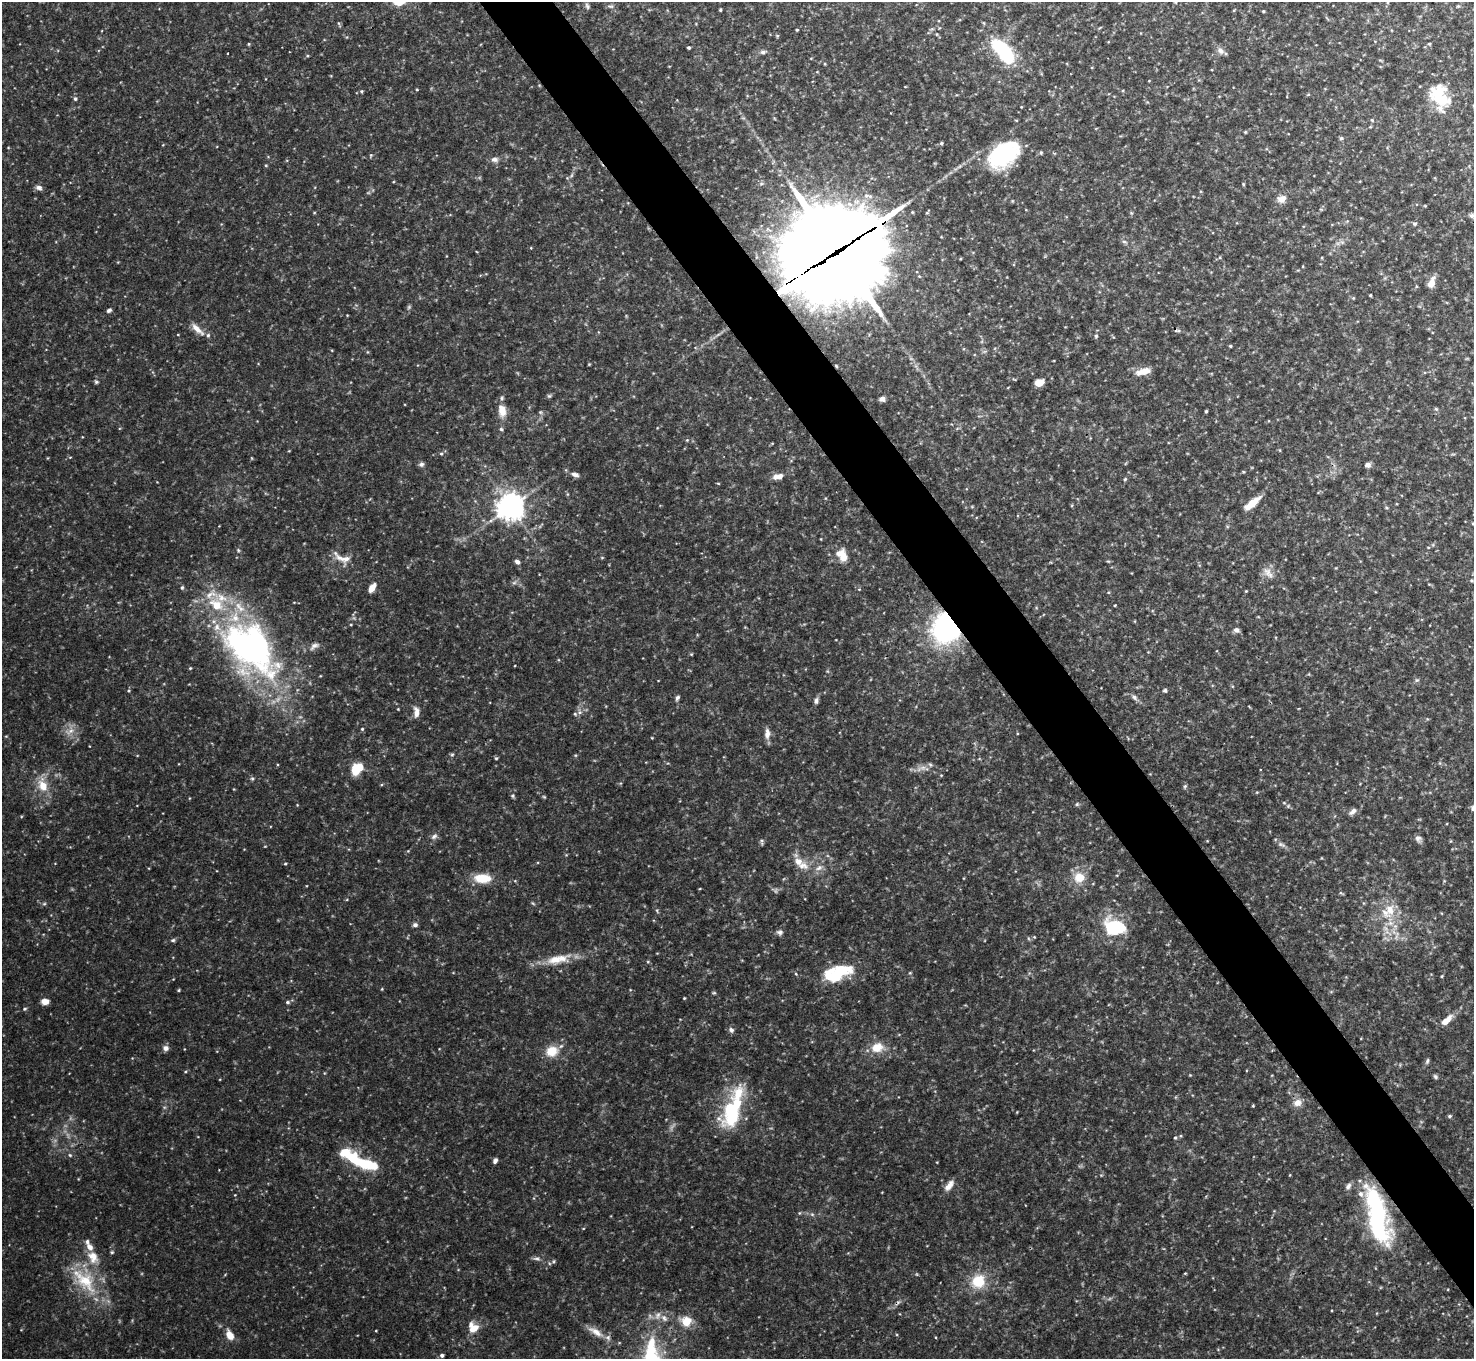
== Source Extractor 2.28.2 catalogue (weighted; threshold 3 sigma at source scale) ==
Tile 6 of 4 x 4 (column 2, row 2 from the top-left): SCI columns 1480-2951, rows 2883-4239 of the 5904 x 5905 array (HDU 1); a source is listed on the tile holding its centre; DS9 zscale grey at full resolution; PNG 1476 x 1361 px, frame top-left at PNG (2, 2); no overlay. Shown black and unused: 5% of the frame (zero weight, under 3 of 4 exposures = <1% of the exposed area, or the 3 px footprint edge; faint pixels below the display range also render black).
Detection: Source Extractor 2.28.2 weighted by HDU 2 'WHT'; one run over the whole footprint, this tile lists its part. Background 0.132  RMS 0.0051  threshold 0.0231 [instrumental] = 3 sigma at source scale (4.5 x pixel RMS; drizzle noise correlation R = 1.50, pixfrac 1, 0.05/0.05 arcsec/px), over >= 5 px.
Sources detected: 214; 6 too faint to see at this stretch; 4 inside a brighter object's white glare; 1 cosmic-ray / hot-pixel residue — not listed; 19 inside a brighter listed object's ellipse — not listed separately; the other 184 listed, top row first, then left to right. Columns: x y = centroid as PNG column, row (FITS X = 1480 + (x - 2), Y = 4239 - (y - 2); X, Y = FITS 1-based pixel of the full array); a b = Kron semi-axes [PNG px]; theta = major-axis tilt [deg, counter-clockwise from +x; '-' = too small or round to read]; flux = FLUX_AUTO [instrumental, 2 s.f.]
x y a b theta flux
1176 2 5 3 - 0.55
587 6 9 5 -65 1.2
610 6 9 5 5 1.3
1458 6 5 3 - 0.52
720 10 3 3 - 0.56
1263 11 3 2 - 0.53
338 23 6 4 -88 0.66
984 23 5 3 - 0.52
797 30 3 2 - 0.6
937 34 5 3 - 0.44
777 36 6 3 72 0.53
249 44 4 4 - 0.57
1429 44 4 4 - 0.52
689 47 3 3 - 0.85
1220 51 12 8 -49 2.5
763 52 10 5 11 1.5
1004 52 33 14 -50 39
825 64 4 3 - 0.44
417 89 4 3 - 0.46
361 91 5 5 - 0.7
75 99 6 5 - 1.1
1442 100 29 24 86 17
1372 120 5 5 - 0.71
1245 132 4 4 - 0.51
1341 138 5 5 - 0.97
941 143 4 4 - 0.75
1041 152 5 4 - 0.68
371 155 6 4 71 0.64
1004 155 39 25 36 41
495 159 9 7 -1 2.2
266 165 4 4 - 0.51
1243 184 4 4 - 0.53
39 188 8 6 -16 2
1282 199 11 9 18 4
314 213 5 3 - 0.43
1472 215 8 7 - 1.8
1415 224 6 4 1 0.91
1124 242 8 4 -9 1
1342 242 6 6 - 1.2
531 248 4 2 - 0.34
836 252 53 31 30 9300
1431 283 13 7 69 4.8
1370 295 3 2 - 0.49
109 310 6 4 39 1.3
347 315 2 2 - 0.33
197 329 21 7 -43 4.6
1096 336 5 5 - 0.73
1230 346 3 3 - 0.62
367 352 5 3 - 0.41
589 364 4 3 - 0.44
1143 371 19 8 15 6.1
96 382 7 5 -73 0.91
1039 383 6 5 - 9.1
549 396 6 5 - 0.81
882 399 7 6 - 2
1436 409 5 5 - 0.75
502 411 16 10 -82 5.9
1206 411 3 3 - 0.67
540 412 5 5 - 0.78
501 429 5 5 - 0.84
687 440 4 4 - 0.48
441 454 5 4 - 0.68
421 464 7 6 - 1.3
1368 465 7 6 - 1.8
575 474 12 6 -14 2.2
778 476 14 7 11 4.1
1125 479 4 4 - 0.71
718 483 5 3 - 0.41
567 494 6 4 -90 0.59
1252 503 23 7 40 7.5
510 507 9 9 - 500
1387 508 5 4 - 0.62
821 539 3 2 - 0.32
1428 547 4 3 - 0.38
238 550 5 4 - 0.65
842 555 17 12 -63 7
343 558 25 13 -18 7.1
602 558 5 3 - 0.48
1108 561 6 3 -17 0.53
517 562 7 5 -36 1.7
1268 573 18 9 -50 4.1
1471 580 5 4 - 0.67
182 587 5 4 - 0.86
372 588 9 5 57 4.9
1246 591 3 3 - 0.41
1115 605 3 2 - 0.49
351 624 4 3 - 0.42
947 627 21 18 78 130
1236 630 7 6 - 1.9
314 646 15 7 32 2.6
250 648 79 48 -45 190
691 654 4 3 - 0.47
190 668 4 3 - 0.52
1417 680 6 5 - 0.94
1165 691 6 5 - 0.9
1134 697 9 6 -46 1.7
677 698 7 5 62 1.2
816 701 8 6 81 1.5
398 709 3 3 - 0.36
416 712 13 7 -86 3.5
575 714 6 5 - 0.95
362 729 4 4 - 0.62
70 731 16 8 21 4.3
767 734 14 7 89 3.5
652 738 4 3 - 0.35
452 755 5 5 - 0.73
496 758 4 4 - 0.67
923 768 13 6 1 3.3
357 769 12 9 44 15
252 778 5 5 - 0.81
43 786 15 10 -73 9.8
1185 786 7 4 64 0.82
513 796 6 5 - 0.8
544 797 6 3 -19 0.53
1077 804 6 4 45 0.69
1288 806 5 4 - 0.63
1353 811 11 6 41 2.3
434 836 10 7 35 1.8
1418 839 9 7 -52 1.8
762 842 9 3 -89 0.79
1281 844 12 5 -23 1.8
285 864 4 3 - 0.59
802 866 17 11 3 5.8
819 868 12 7 26 2.9
1079 877 15 15 - 9.2
482 878 16 9 -1 13
44 904 6 4 1 0.75
1390 910 21 13 -86 12
657 911 6 3 -73 0.63
415 925 6 5 - 1.3
1114 926 29 22 -6 22
780 932 9 7 -7 1.6
1394 932 7 4 -71 1.9
1034 937 4 4 - 0.47
173 940 6 5 - 0.86
558 959 36 12 13 12
648 962 5 3 - 0.54
840 971 31 16 6 21
910 973 5 4 - 0.52
796 974 5 3 - 0.52
1442 976 4 3 - 0.47
382 989 4 4 - 0.43
179 990 4 4 - 0.59
714 993 5 4 - 0.64
684 998 3 2 - 0.44
45 1001 8 6 -3 3.6
287 1002 5 4 - 0.95
25 1009 5 4 - 0.75
1446 1020 15 6 42 5.9
731 1030 8 7 - 1.5
166 1048 8 7 - 2
877 1048 16 12 17 8.6
552 1051 14 12 19 9.6
1427 1061 8 4 72 0.99
185 1072 5 3 - 0.52
1190 1075 4 4 - 0.39
1435 1077 6 5 - 0.99
1297 1103 11 9 22 4.1
1253 1106 3 3 - 0.45
732 1113 41 26 76 37
1450 1116 5 4 - 0.88
1175 1138 5 4 - 0.73
70 1155 6 4 -45 0.72
495 1161 6 5 - 1.5
367 1164 23 10 -14 19
949 1186 17 7 52 3.8
1348 1186 10 6 58 2
812 1214 6 5 - 0.95
1377 1216 71 22 -75 75
112 1252 5 4 - 0.68
93 1257 19 13 -65 8.8
536 1258 11 5 -1 1.4
554 1261 5 3 - 0.62
1185 1273 5 3 - 0.45
916 1274 6 3 -70 0.5
85 1281 47 22 -48 29
978 1281 16 15 - 15
658 1315 13 7 69 3
686 1322 8 7 - 12
473 1328 12 10 -54 7.4
376 1331 4 2 - 0.36
596 1332 24 8 -31 6
230 1335 10 7 -62 6
442 1355 4 4 - 1.4
Overlapping masked pixels (flux is a lower limit): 3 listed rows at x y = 836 252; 947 627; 1377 1216
Isophote crosses this tile's border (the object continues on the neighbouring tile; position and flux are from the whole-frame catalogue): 2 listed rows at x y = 1176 2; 1472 215